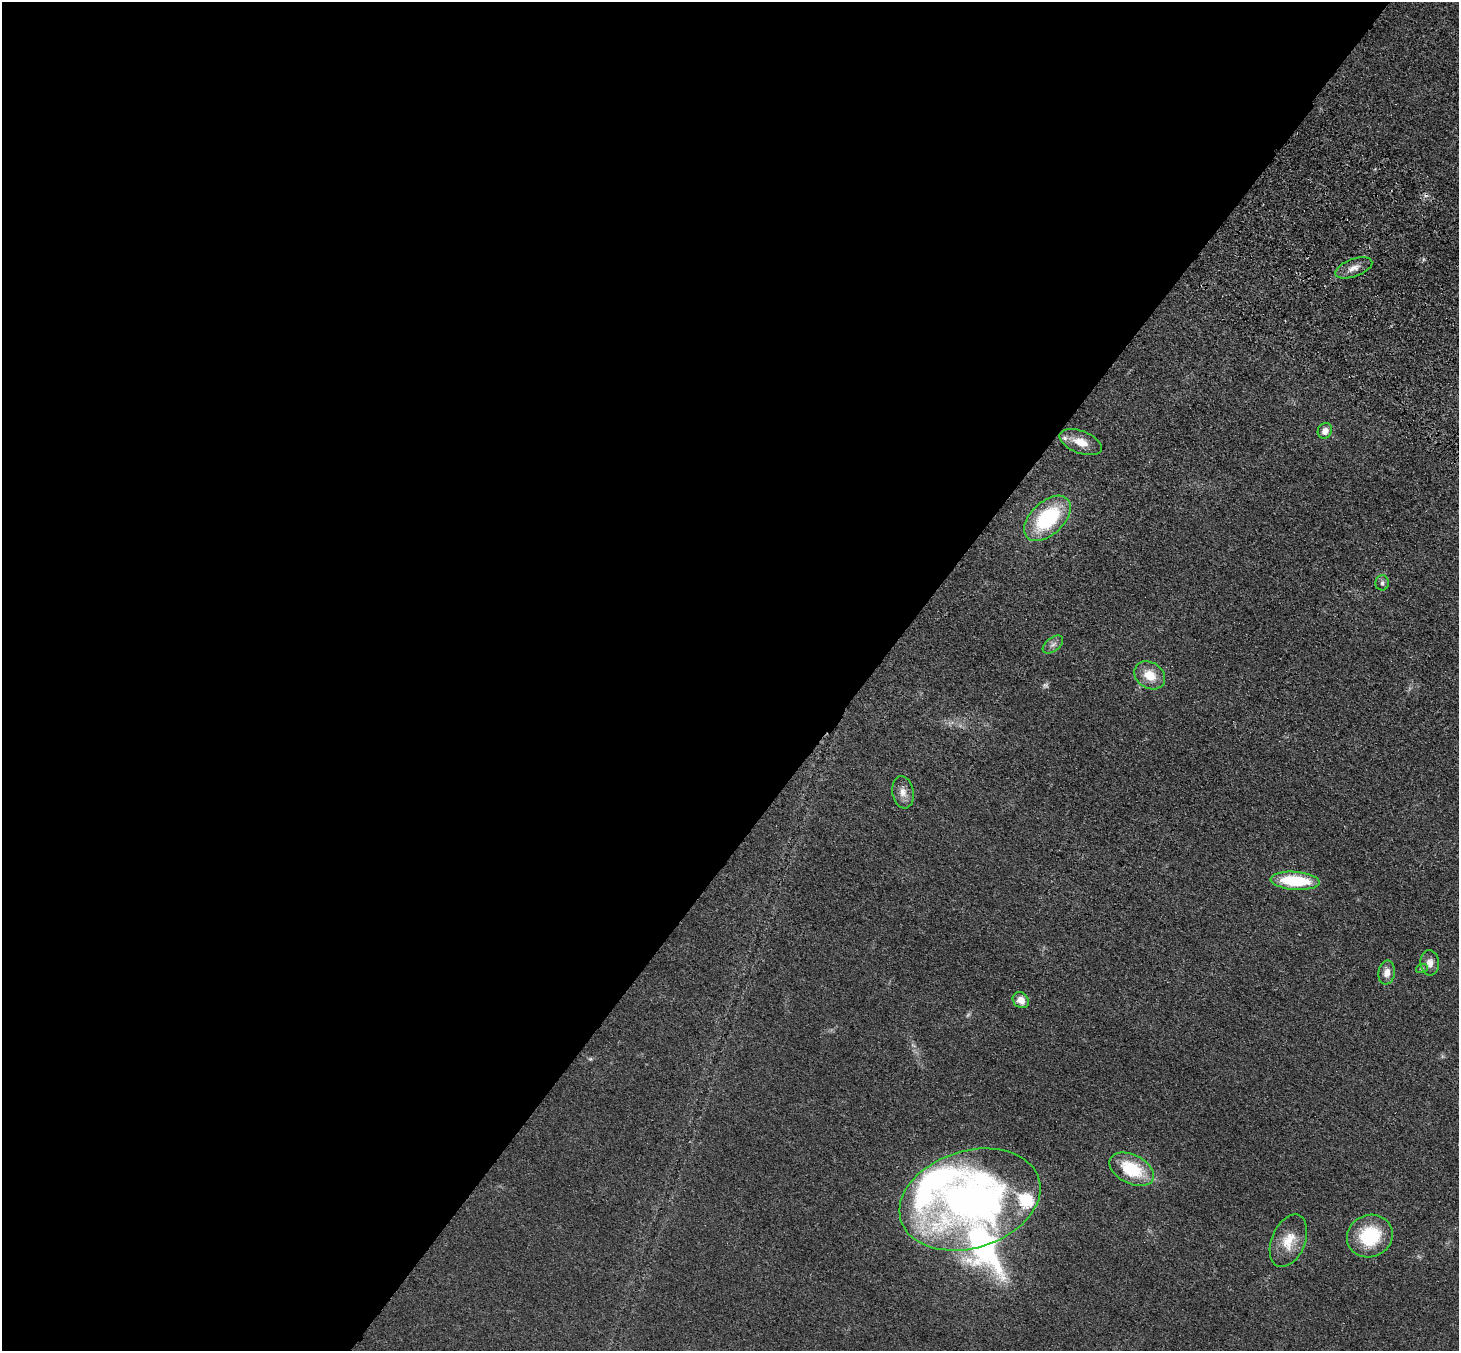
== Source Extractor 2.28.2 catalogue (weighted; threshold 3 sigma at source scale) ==
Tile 5 of 4 x 4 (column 1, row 2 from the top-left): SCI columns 80-1536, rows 2951-4299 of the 5990 x 6038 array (HDU 1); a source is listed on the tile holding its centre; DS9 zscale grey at full resolution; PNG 1461 x 1353 px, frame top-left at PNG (2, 2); each listed source drawn as its Kron ellipse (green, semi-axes under 4 px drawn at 4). Shown black and unused: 60% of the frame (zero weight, under 3 of 4 exposures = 6% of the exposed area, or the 3 px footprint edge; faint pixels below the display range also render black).
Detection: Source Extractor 2.28.2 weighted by HDU 2 'WHT'; one run over the whole footprint, this tile lists its part. Background 0.0191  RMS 0.004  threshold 0.018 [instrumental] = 3 sigma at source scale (4.5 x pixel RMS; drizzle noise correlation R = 1.50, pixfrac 1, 0.05/0.05 arcsec/px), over >= 5 px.
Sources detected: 24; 2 too faint to see at this stretch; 1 cosmic-ray / hot-pixel residue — neither listed nor drawn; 4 inside a brighter listed object's ellipse — not listed separately; the other 17 listed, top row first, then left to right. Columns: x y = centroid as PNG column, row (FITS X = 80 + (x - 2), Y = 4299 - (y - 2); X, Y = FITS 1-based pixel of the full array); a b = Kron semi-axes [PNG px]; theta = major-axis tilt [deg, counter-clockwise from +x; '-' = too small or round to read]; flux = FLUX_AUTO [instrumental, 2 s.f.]
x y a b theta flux
1354 268 19 8 20 3.5
1325 431 8 7 - 3.1
1081 442 22 11 -21 6.2
1047 518 28 16 43 33
1382 583 7 6 - 1.2
1053 644 12 7 37 1.7
1150 675 16 13 -34 7.3
903 792 16 10 -80 3.6
1295 881 24 9 -4 24
1430 963 13 9 -84 2.9
1422 968 6 4 19 0.56
1387 973 12 8 82 3.3
1021 1000 9 7 -43 3.6
1132 1169 24 14 -27 20
970 1200 72 48 17 230
1370 1236 23 21 25 22
1288 1241 27 16 67 9.1